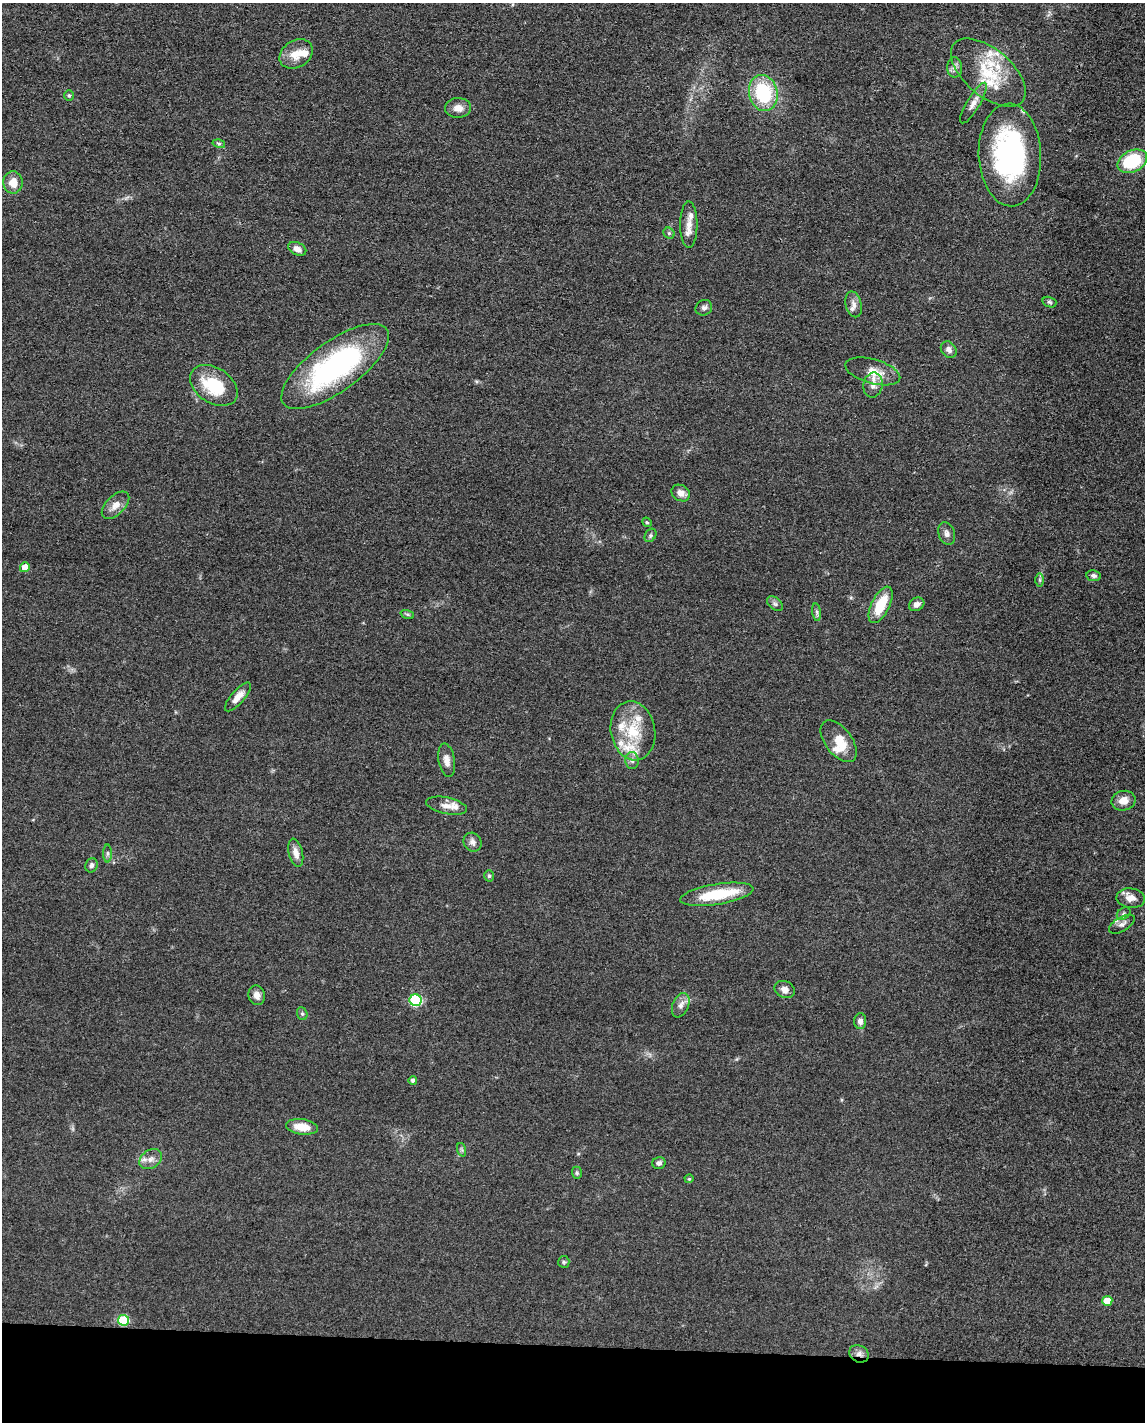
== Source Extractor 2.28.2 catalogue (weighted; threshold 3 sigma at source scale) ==
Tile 10 of 4 x 3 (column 2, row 3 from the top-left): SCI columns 1146-2288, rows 225-1644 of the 4577 x 4600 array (HDU 1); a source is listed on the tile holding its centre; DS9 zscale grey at full resolution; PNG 1147 x 1424 px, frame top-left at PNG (2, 3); each listed source drawn as its Kron ellipse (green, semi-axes under 4 px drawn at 4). Shown black and unused: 5% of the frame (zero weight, under 3 of 4 exposures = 1% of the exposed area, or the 3 px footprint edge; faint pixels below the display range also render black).
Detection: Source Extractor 2.28.2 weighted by HDU 2 'WHT'; one run over the whole footprint, this tile lists its part. Background 0.049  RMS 0.0063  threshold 0.0284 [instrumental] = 3 sigma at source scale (4.5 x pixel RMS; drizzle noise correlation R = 1.50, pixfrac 1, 0.05/0.05 arcsec/px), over >= 5 px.
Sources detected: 80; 1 inside a brighter object's white glare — neither listed nor drawn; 11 inside a brighter listed object's ellipse — not listed separately; the other 68 listed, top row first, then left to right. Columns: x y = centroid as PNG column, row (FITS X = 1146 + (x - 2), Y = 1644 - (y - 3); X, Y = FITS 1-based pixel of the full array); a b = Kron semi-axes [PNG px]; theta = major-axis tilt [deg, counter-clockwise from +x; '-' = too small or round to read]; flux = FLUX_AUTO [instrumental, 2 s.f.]
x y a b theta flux
296 54 18 13 31 9.5
955 67 10 7 -90 2.7
988 73 45 23 -40 34
763 93 18 14 -76 42
69 96 5 5 - 0.98
973 103 23 6 59 5.1
458 108 13 10 2 5.2
219 144 6 4 -14 0.97
1010 155 51 31 -88 120
1132 161 16 10 26 36
13 182 11 10 - 7.7
689 225 23 8 90 6.9
669 233 6 5 - 1
297 249 9 6 -25 3.6
1049 302 7 5 -17 1.2
854 304 13 8 -75 3.8
704 308 8 7 - 2.1
949 350 9 7 -51 2.6
335 366 64 25 36 130
873 371 28 12 -16 9.9
214 385 26 17 -33 29
873 385 12 9 79 4.3
681 493 10 7 -31 4.2
115 505 17 9 44 5.6
647 522 5 4 - 0.76
947 533 12 8 -73 2.9
650 535 7 5 57 1.3
25 567 5 5 - 6.6
1094 576 7 5 -7 1.8
1040 580 7 4 -90 1.1
775 604 9 5 -41 1.7
917 604 8 6 28 3
881 605 20 9 64 18
817 612 9 4 -82 1.4
407 614 7 4 -18 1
238 697 18 6 48 6.3
633 731 30 22 -80 26
839 741 24 13 -53 11
447 760 17 8 -80 4.7
632 761 8 6 -86 2.5
1123 801 12 9 14 5.9
447 806 21 8 -12 5.2
472 842 10 8 -57 3.1
107 853 9 4 -90 1.4
296 853 14 7 -76 4.6
91 865 7 6 - 1.9
489 876 5 5 - 1
717 894 37 10 9 28
1131 898 14 10 -7 5.6
1124 914 7 5 35 1.2
1122 924 14 7 31 3
785 989 10 8 -24 3.6
257 995 10 8 -69 3.7
416 1000 6 6 - 67
681 1005 13 8 66 3.8
302 1014 6 5 - 1.1
860 1021 8 6 87 2.9
413 1080 4 4 - 1.4
302 1127 16 7 -7 9.1
462 1150 7 4 -71 0.93
151 1159 12 9 34 4.2
659 1163 6 6 - 2.1
577 1173 6 5 - 1.1
689 1179 4 4 - 0.62
564 1262 6 5 - 1.1
1107 1301 5 5 - 11
124 1320 5 5 - 37
859 1354 10 8 -29 3.4
Overlapping masked pixels (flux is a lower limit): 2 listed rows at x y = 335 366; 859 1354